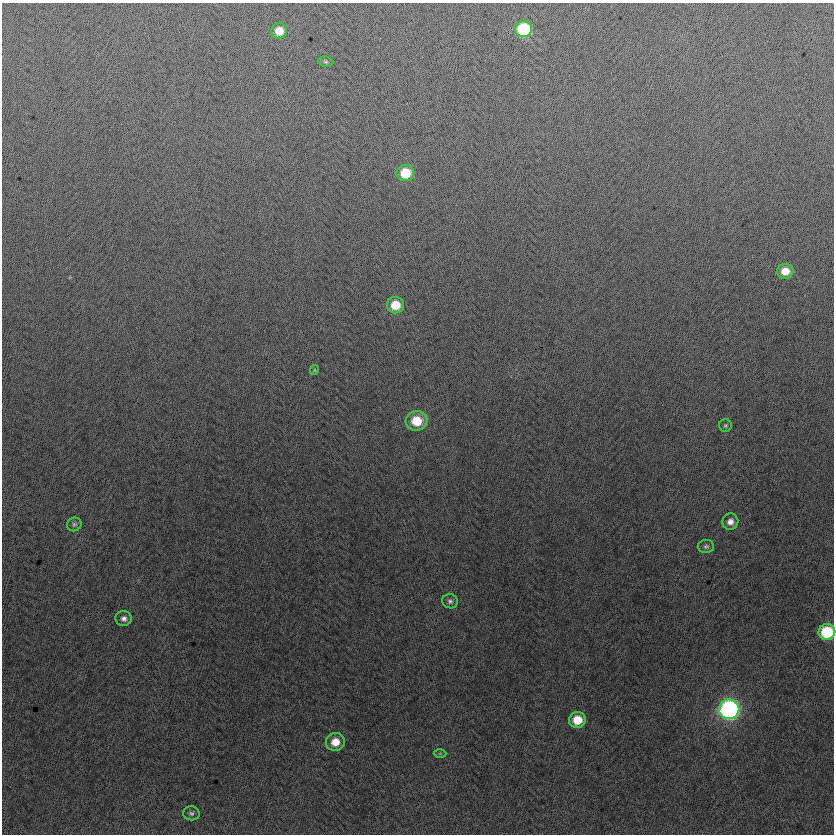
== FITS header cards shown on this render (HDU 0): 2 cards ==
NAXIS1  =                  832
NAXIS2  =                  832

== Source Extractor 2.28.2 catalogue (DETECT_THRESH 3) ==
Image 832 x 832 px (HDU 0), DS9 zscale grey, 1 PNG px = 1 image px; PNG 836 x 836 px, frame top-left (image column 1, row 832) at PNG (2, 3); each listed source drawn as its Kron ellipse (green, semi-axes under 4 px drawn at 4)
Background -4.37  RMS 12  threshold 37.3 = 3 sigma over >= 5 px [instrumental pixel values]
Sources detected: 20; all 20 listed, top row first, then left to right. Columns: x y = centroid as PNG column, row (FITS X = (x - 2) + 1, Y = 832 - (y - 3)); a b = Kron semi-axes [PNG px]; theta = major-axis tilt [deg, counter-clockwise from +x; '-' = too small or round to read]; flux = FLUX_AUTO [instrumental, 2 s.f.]
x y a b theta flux
524 29 8 8 - 58000
279 31 8 7 - 12000
326 62 8 5 -6 1300
405 173 9 8 - 25000
785 271 8 7 - 12000
395 305 8 8 - 20000
314 370 5 4 - 870
417 421 11 9 -2 23000
725 426 6 6 - 1600
730 522 8 8 - 5000
74 524 7 7 - 2200
706 546 8 6 1 2300
450 601 8 7 - 2600
124 618 8 7 - 3600
827 632 8 8 - 51000
729 709 10 10 - 270000
577 720 8 8 - 18000
335 742 9 9 - 12000
440 753 6 4 1 1000
191 813 8 7 - 2400
At the frame edge (FLAGS 8, measured only in part): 1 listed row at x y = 827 632